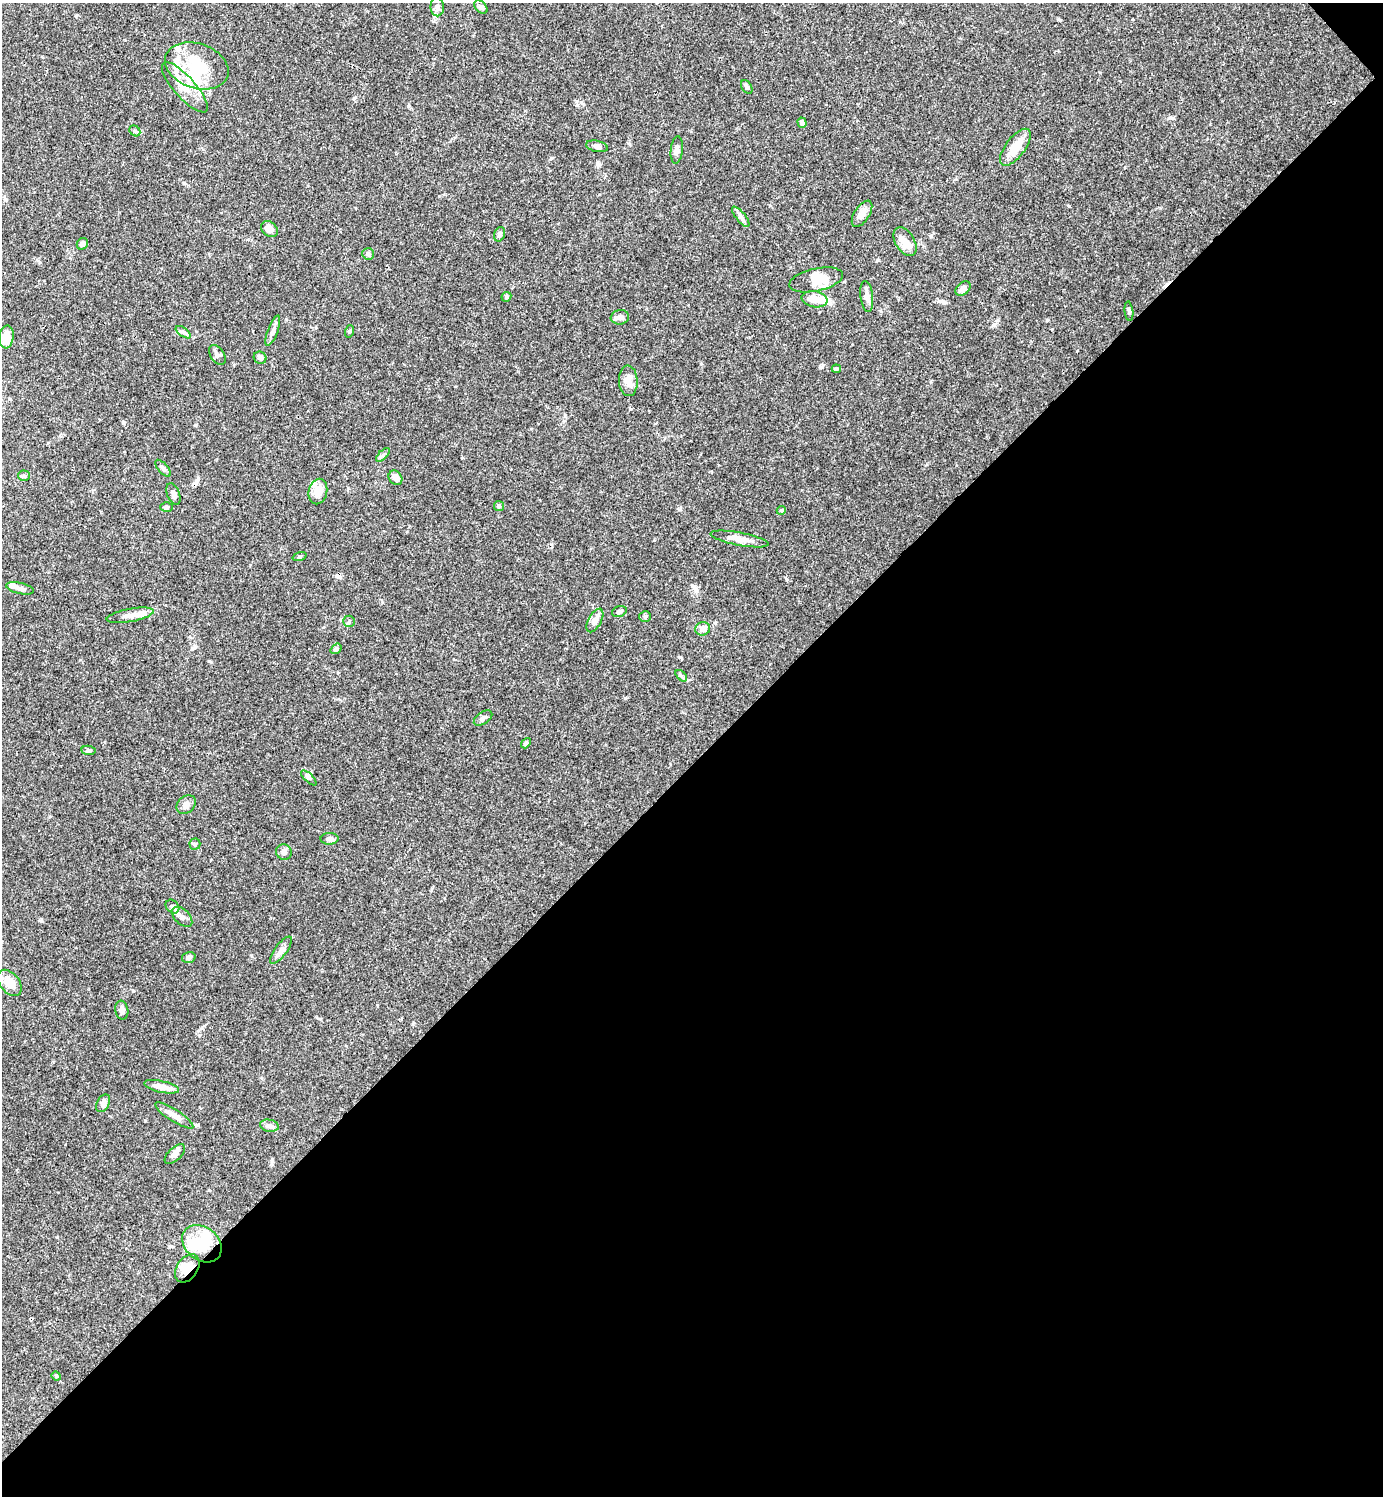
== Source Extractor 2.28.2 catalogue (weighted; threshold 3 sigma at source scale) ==
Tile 12 of 4 x 4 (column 4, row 3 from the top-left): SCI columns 4443-5823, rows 1496-2989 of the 5981 x 5981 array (HDU 1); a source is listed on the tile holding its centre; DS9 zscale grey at full resolution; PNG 1385 x 1498 px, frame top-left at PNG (2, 3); each listed source drawn as its Kron ellipse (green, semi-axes under 4 px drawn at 4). Shown black and unused: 49% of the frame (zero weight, under 3 of 4 exposures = <1% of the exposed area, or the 3 px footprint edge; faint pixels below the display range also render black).
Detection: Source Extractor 2.28.2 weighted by HDU 2 'WHT'; one run over the whole footprint, this tile lists its part. Background 0.0657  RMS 0.0032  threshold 0.0143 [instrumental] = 3 sigma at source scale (4.5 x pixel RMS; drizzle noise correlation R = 1.50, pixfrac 1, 0.05/0.05 arcsec/px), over >= 5 px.
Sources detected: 88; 5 inside a brighter object's white glare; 2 cosmic-ray / hot-pixel residue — neither listed nor drawn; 7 inside a brighter listed object's ellipse — not listed separately; the other 74 listed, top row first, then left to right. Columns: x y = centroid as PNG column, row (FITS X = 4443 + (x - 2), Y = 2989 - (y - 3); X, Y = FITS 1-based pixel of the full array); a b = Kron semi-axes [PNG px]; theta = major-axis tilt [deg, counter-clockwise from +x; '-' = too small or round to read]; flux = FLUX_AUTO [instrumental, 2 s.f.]
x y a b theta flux
437 7 9 6 -88 0.99
481 7 8 5 -44 0.85
197 66 33 22 -18 13
185 87 32 10 -48 6
747 87 7 5 -58 0.65
802 123 5 4 - 1.1
135 131 6 4 -42 0.55
597 146 11 5 -12 1.2
1015 147 22 9 53 5.9
677 150 14 6 84 1.3
862 214 15 7 57 2.5
741 217 12 4 -50 1.1
269 229 9 7 -40 2
499 234 7 5 70 0.95
905 242 16 9 -58 2.9
82 244 6 5 - 1.3
368 254 6 6 - 0.85
816 280 27 11 12 5.5
963 289 9 6 43 1.7
867 296 16 6 -83 1.7
506 297 5 4 - 0.52
815 299 13 8 -10 3.5
1129 311 10 4 -83 0.69
620 317 9 7 8 1.2
273 331 16 5 69 1.3
350 331 6 4 71 0.38
183 332 9 4 -36 0.75
6 337 11 7 84 4.7
217 355 11 6 -56 1.1
260 358 6 6 - 1
836 369 5 3 - 0.44
628 381 15 9 -87 2.9
383 455 9 3 45 0.59
163 468 10 5 -48 0.81
24 476 6 5 - 0.51
395 478 8 6 -53 2
318 492 13 9 77 3.3
173 494 11 6 -67 1.4
499 506 5 5 - 0.51
167 507 6 5 - 0.57
781 510 5 4 - 0.39
740 539 29 6 -10 3
300 556 7 3 19 0.39
20 588 14 5 -13 1.4
619 612 7 5 18 0.73
130 615 24 6 11 2.7
645 617 6 5 - 0.53
595 620 13 6 60 2.8
349 621 6 5 - 0.55
703 629 7 7 - 1.9
336 649 6 4 38 0.68
681 676 7 4 -46 0.59
483 718 10 6 34 1.1
526 743 5 4 - 0.4
88 750 7 4 -6 0.58
309 778 10 4 -44 0.74
186 805 11 8 42 1.5
329 839 9 6 1 1
195 844 5 5 - 0.5
284 852 8 7 - 1.2
172 906 7 6 - 0.82
182 917 12 7 -44 1.7
281 950 16 6 54 1.5
189 957 7 5 15 1
10 983 15 9 -51 4.5
122 1010 9 6 -80 1.2
161 1087 18 5 -12 3.2
103 1103 9 6 60 1.2
174 1115 22 6 -33 2.3
269 1126 9 6 -10 1.3
175 1154 12 6 43 1.3
202 1244 22 16 -40 8.7
187 1268 15 10 57 4.6
56 1376 5 4 - 0.38
Overlapping masked pixels (flux is a lower limit): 1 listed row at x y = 187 1268
Unlisted compact peaks at least as high as the median listed source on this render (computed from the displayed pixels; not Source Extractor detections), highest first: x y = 577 105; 993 325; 133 991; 822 367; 625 698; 630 409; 354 98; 41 921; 931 236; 1047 320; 786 579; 1069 206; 1173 118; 878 260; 680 657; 382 602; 123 422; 184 183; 701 364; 145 1121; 408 106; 195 425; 39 262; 57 1237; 654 540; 76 16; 927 464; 251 955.